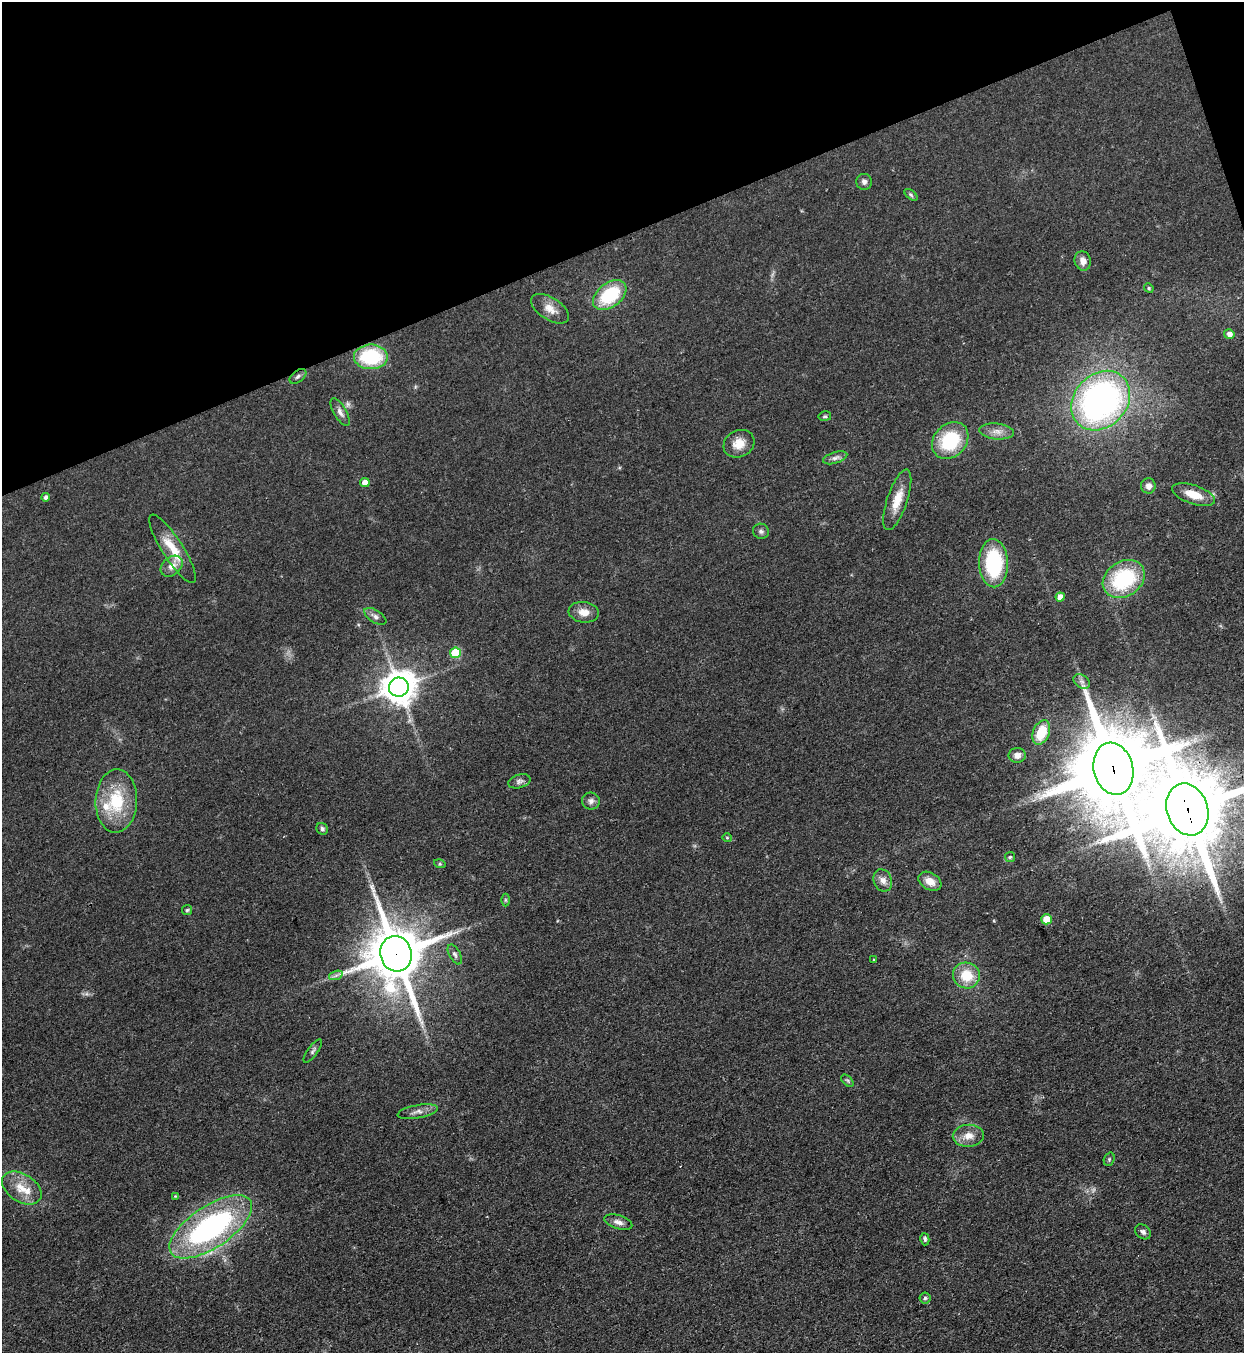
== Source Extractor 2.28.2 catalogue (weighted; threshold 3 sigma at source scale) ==
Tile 3 of 4 x 4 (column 3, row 1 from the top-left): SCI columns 2794-4035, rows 4090-5440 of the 5457 x 5478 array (HDU 1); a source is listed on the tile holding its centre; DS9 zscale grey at full resolution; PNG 1246 x 1355 px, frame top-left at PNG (2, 2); each listed source drawn as its Kron ellipse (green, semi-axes under 4 px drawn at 4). Shown black and unused: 18% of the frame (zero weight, under 3 of 4 exposures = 5% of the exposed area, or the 3 px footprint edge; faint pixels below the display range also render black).
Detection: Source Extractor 2.28.2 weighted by HDU 2 'WHT'; one run over the whole footprint, this tile lists its part. Background 0.0524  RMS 0.0057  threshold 0.0258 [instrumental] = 3 sigma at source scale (4.5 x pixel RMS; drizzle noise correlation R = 1.50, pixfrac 1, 0.05/0.05 arcsec/px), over >= 5 px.
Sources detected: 70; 2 too faint to see at this stretch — neither listed nor drawn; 3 inside a brighter listed object's ellipse — not listed separately; the other 65 listed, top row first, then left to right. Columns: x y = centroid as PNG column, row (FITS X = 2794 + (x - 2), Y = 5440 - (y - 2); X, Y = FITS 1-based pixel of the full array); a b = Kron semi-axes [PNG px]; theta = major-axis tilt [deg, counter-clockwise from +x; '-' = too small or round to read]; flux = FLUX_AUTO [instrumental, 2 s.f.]
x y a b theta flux
864 182 8 8 - 2.1
911 195 7 4 -37 1
1083 261 10 8 -74 3.8
1149 288 5 4 - 0.7
610 295 19 12 36 33
550 309 21 11 -33 6.5
1229 334 5 5 - 3.1
371 357 17 12 -1 38
298 376 9 5 38 1.5
1101 401 33 26 46 200
340 412 16 6 -60 2.8
825 416 6 5 - 0.92
997 431 17 8 -5 4.7
950 440 20 16 47 33
739 444 16 13 28 7.7
835 458 12 5 18 2.2
365 482 5 4 - 4.8
1148 486 7 7 - 3.2
1193 495 22 9 -19 9.8
46 497 4 4 - 1.6
897 500 32 10 71 11
761 531 8 7 - 1.7
173 549 40 10 -57 14
994 563 24 14 -88 46
172 566 12 9 41 4.7
1124 579 22 17 33 46
1060 597 4 4 - 4.5
584 612 15 10 -6 5.6
375 616 12 6 -31 2.3
455 653 5 5 - 23
1082 681 9 6 -35 2
399 687 10 9 - 1200
1041 733 13 8 68 16
1017 755 8 7 - 3.1
1113 769 26 19 -76 8900
519 781 11 6 18 2
116 801 31 21 87 29
591 801 9 8 - 2.3
1187 809 26 20 -72 8000
322 829 6 5 - 1.4
727 838 5 4 - 0.68
1010 857 5 5 - 0.81
440 864 6 4 -17 0.64
883 880 11 9 -69 3.7
930 881 12 8 -30 6.1
505 900 6 4 -90 0.72
187 910 5 5 - 0.83
1046 919 5 5 - 11
396 954 18 15 -75 3500
455 954 11 5 -61 1.8
873 960 3 2 - 0.65
336 975 7 4 19 1.5
966 975 13 13 - 14
313 1051 14 5 55 1.7
847 1081 7 4 -45 0.97
417 1112 20 6 10 3.4
968 1136 15 11 5 6.3
1109 1159 7 5 71 0.99
22 1188 22 14 -33 11
175 1196 4 4 - 0.5
618 1222 14 6 -17 3.2
211 1227 48 21 34 130
1143 1232 8 6 -43 1.9
925 1239 6 4 -76 1.2
925 1298 5 5 - 0.92
Overlapping masked pixels (flux is a lower limit): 3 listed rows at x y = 1113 769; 1187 809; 396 954
Isophote crosses this tile's border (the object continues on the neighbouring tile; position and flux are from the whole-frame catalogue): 1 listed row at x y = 1187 809